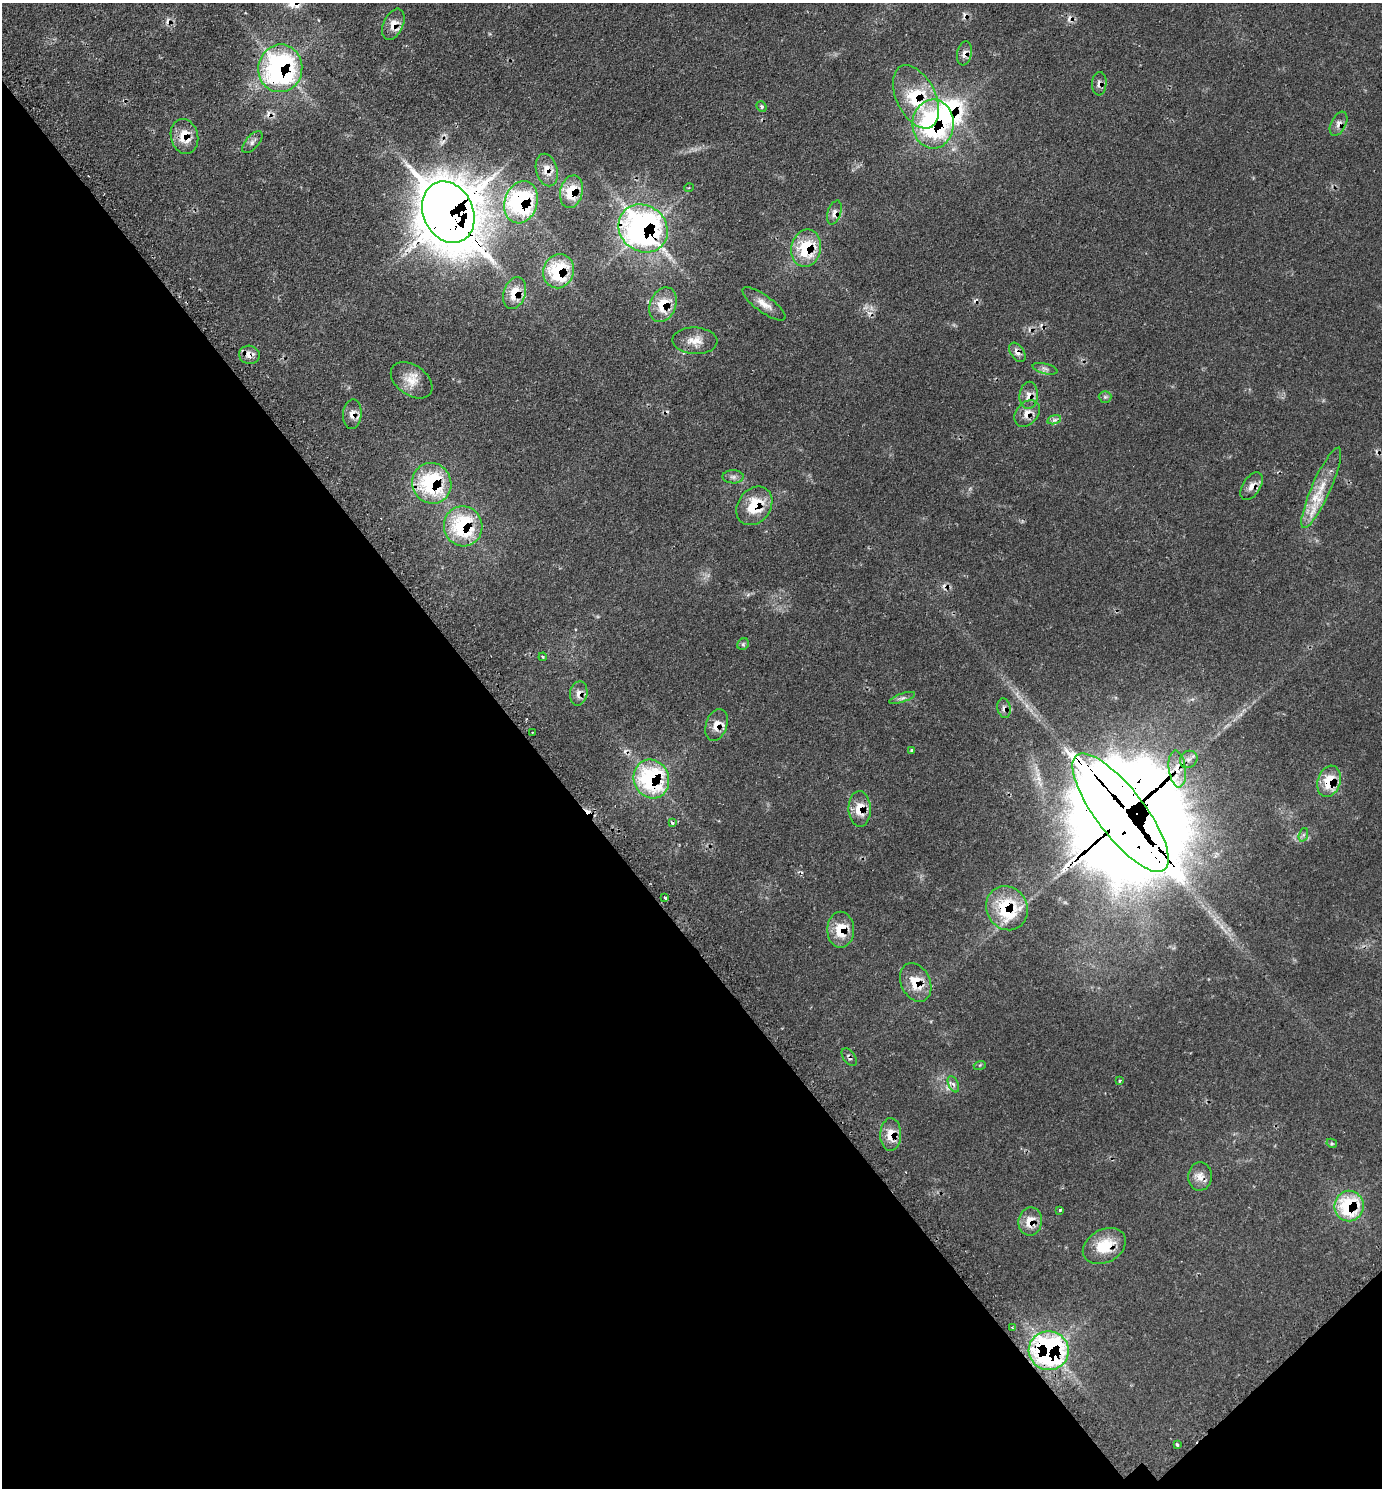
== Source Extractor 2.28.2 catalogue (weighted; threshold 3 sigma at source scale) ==
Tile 14 of 4 x 4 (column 2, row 4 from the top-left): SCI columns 1710-3089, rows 51-1536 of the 6036 x 6039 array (HDU 1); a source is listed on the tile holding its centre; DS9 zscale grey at full resolution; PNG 1384 x 1490 px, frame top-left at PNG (2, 3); each listed source drawn as its Kron ellipse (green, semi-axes under 4 px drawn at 4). Shown black and unused: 40% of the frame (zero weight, under 2 of 3 exposures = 4% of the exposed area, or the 3 px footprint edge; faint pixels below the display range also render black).
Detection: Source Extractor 2.28.2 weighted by HDU 2 'WHT'; one run over the whole footprint, this tile lists its part. Background 0.136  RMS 0.0079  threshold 0.0356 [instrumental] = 3 sigma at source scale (4.5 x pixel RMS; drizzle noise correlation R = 1.50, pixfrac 1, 0.05/0.05 arcsec/px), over >= 5 px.
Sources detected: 87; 1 too faint to see at this stretch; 2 inside a brighter object's white glare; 11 cosmic-ray / hot-pixel residue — neither listed nor drawn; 1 inside a brighter listed object's ellipse — not listed separately; the other 72 listed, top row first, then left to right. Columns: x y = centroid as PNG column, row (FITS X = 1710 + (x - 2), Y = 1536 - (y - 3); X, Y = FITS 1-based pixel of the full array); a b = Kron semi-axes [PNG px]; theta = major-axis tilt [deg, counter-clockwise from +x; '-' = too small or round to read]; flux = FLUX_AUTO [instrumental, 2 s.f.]
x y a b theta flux
393 24 16 10 66 8.2
964 53 12 7 79 4.5
280 68 24 22 80 160
1099 84 12 7 86 3.4
916 97 34 19 -63 46
762 107 5 4 - 1.4
933 124 24 20 89 110
1338 124 13 7 64 4.5
184 136 17 13 -75 16
252 142 13 6 48 3.3
547 170 16 10 -75 7.3
689 188 5 3 - 0.68
571 192 17 11 76 21
521 202 21 16 72 82
448 212 32 25 -65 2900
834 213 12 6 71 4.4
643 228 26 23 -39 270
806 248 19 14 78 35
558 271 17 15 72 49
515 293 16 11 71 16
764 304 26 8 -36 7.7
663 305 18 12 67 20
695 341 22 13 -3 10
1017 352 11 6 -55 4.5
249 355 10 9 - 6.6
1045 369 12 5 -14 2.7
412 380 23 15 -35 13
1029 395 13 9 86 5.8
1105 397 6 6 - 1.6
1027 413 15 11 49 7.1
352 414 15 9 86 6.5
1054 420 7 4 17 2.1
733 477 11 6 -1 2.8
432 483 20 19 - 66
1252 486 15 8 57 6.1
1321 488 44 9 66 21
754 506 21 16 54 27
463 526 20 19 - 62
743 644 6 5 - 1.3
543 657 4 3 - 1.1
579 693 12 8 78 5.2
902 698 13 4 19 2.6
1004 708 10 6 -77 3.2
716 725 16 10 71 9.1
532 732 3 2 - 0.68
912 750 4 3 - 1.1
1189 759 9 8 - 3.5
1177 769 18 8 -83 10
651 779 20 17 -68 87
1329 781 16 11 73 21
860 809 18 11 -88 14
1121 813 72 24 -52 38000
672 823 4 3 - 1.8
1303 835 7 4 71 1.7
665 898 3 3 - 1.6
1007 908 22 20 -62 50
841 930 18 13 90 20
916 982 20 14 -65 18
849 1057 10 6 -53 2.1
980 1065 6 4 17 0.87
1119 1081 3 3 - 0.87
953 1084 9 5 -65 2.4
891 1134 16 10 88 12
1332 1143 5 4 - 1
1200 1176 14 12 86 6.5
1349 1206 15 14 - 56
1060 1210 3 3 - 4.1
1030 1221 14 11 81 12
1104 1246 23 16 28 24
1012 1327 3 2 - 0.63
1049 1351 20 19 - 170
1177 1445 4 3 - 1.5
Overlapping masked pixels (flux is a lower limit): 44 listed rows (the first 20) at x y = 393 24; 964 53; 280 68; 1099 84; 916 97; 933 124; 1338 124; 184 136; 547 170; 571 192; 521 202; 448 212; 834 213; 643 228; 806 248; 558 271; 515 293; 663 305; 1017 352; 249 355